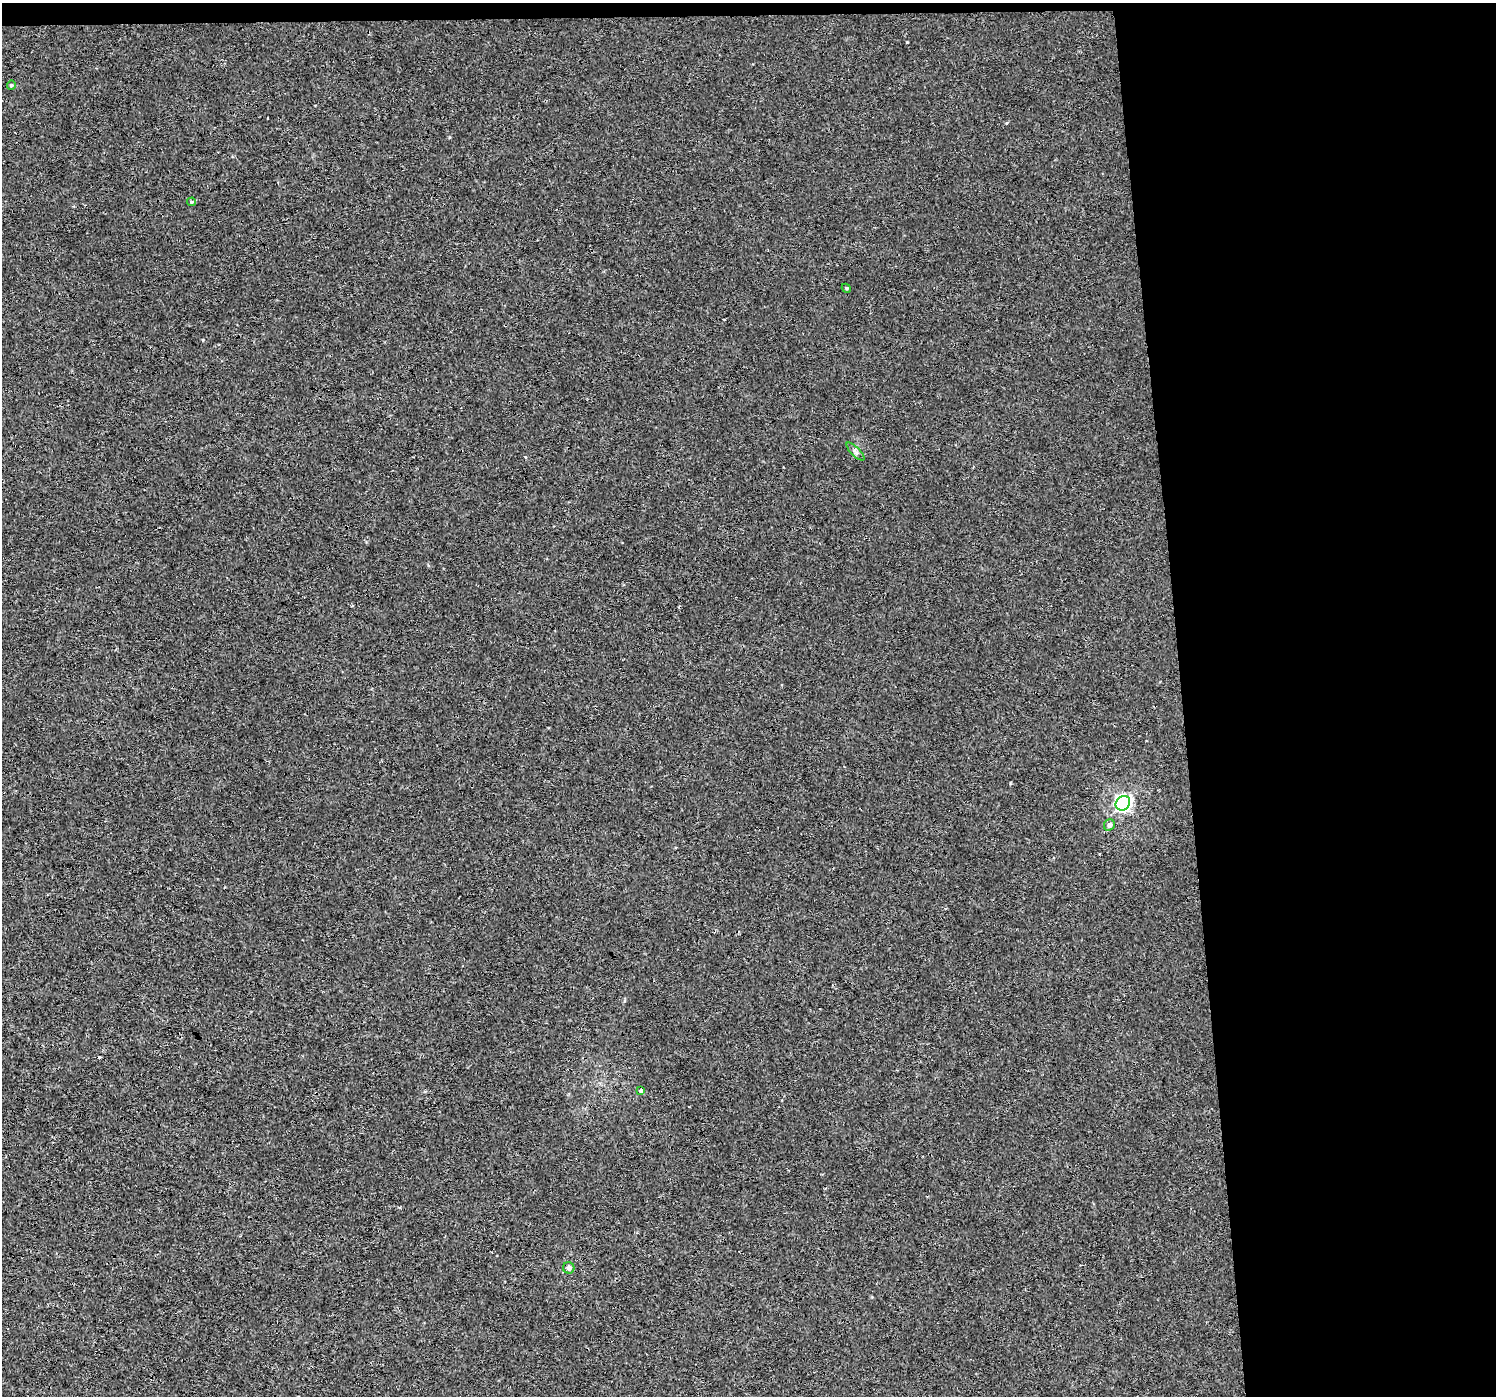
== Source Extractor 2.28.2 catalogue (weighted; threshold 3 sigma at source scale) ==
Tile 3 of 3 x 3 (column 3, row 1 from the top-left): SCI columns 2990-4483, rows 2792-4185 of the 4483 x 4230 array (HDU 1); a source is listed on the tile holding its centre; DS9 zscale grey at full resolution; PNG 1498 x 1398 px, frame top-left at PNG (2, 3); each listed source drawn as its Kron ellipse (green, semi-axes under 4 px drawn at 4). Shown black and unused: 22% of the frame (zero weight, under 3 of 4 exposures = <1% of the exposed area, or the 3 px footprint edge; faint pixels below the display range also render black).
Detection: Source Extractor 2.28.2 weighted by HDU 2 'WHT'; one run over the whole footprint, this tile lists its part. Background 5.44e-04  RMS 0.0017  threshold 0.00785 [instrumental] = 3 sigma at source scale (4.5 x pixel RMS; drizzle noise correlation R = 1.50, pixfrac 1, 0.0396/0.0396 arcsec/px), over >= 5 px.
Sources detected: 10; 2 cosmic-ray / hot-pixel residue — neither listed nor drawn; the other 8 listed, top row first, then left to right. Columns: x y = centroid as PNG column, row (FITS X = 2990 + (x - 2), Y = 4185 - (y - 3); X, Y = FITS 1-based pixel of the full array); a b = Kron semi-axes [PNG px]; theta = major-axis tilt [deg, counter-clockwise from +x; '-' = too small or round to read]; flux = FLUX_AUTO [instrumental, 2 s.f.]
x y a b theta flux
11 85 4 4 - 0.2
192 202 4 3 - 0.4
846 288 5 3 - 0.18
855 452 12 4 -45 0.5
1123 803 8 6 45 58
1109 825 6 5 - 0.68
641 1091 4 3 - 1.1
569 1268 6 5 - 0.68